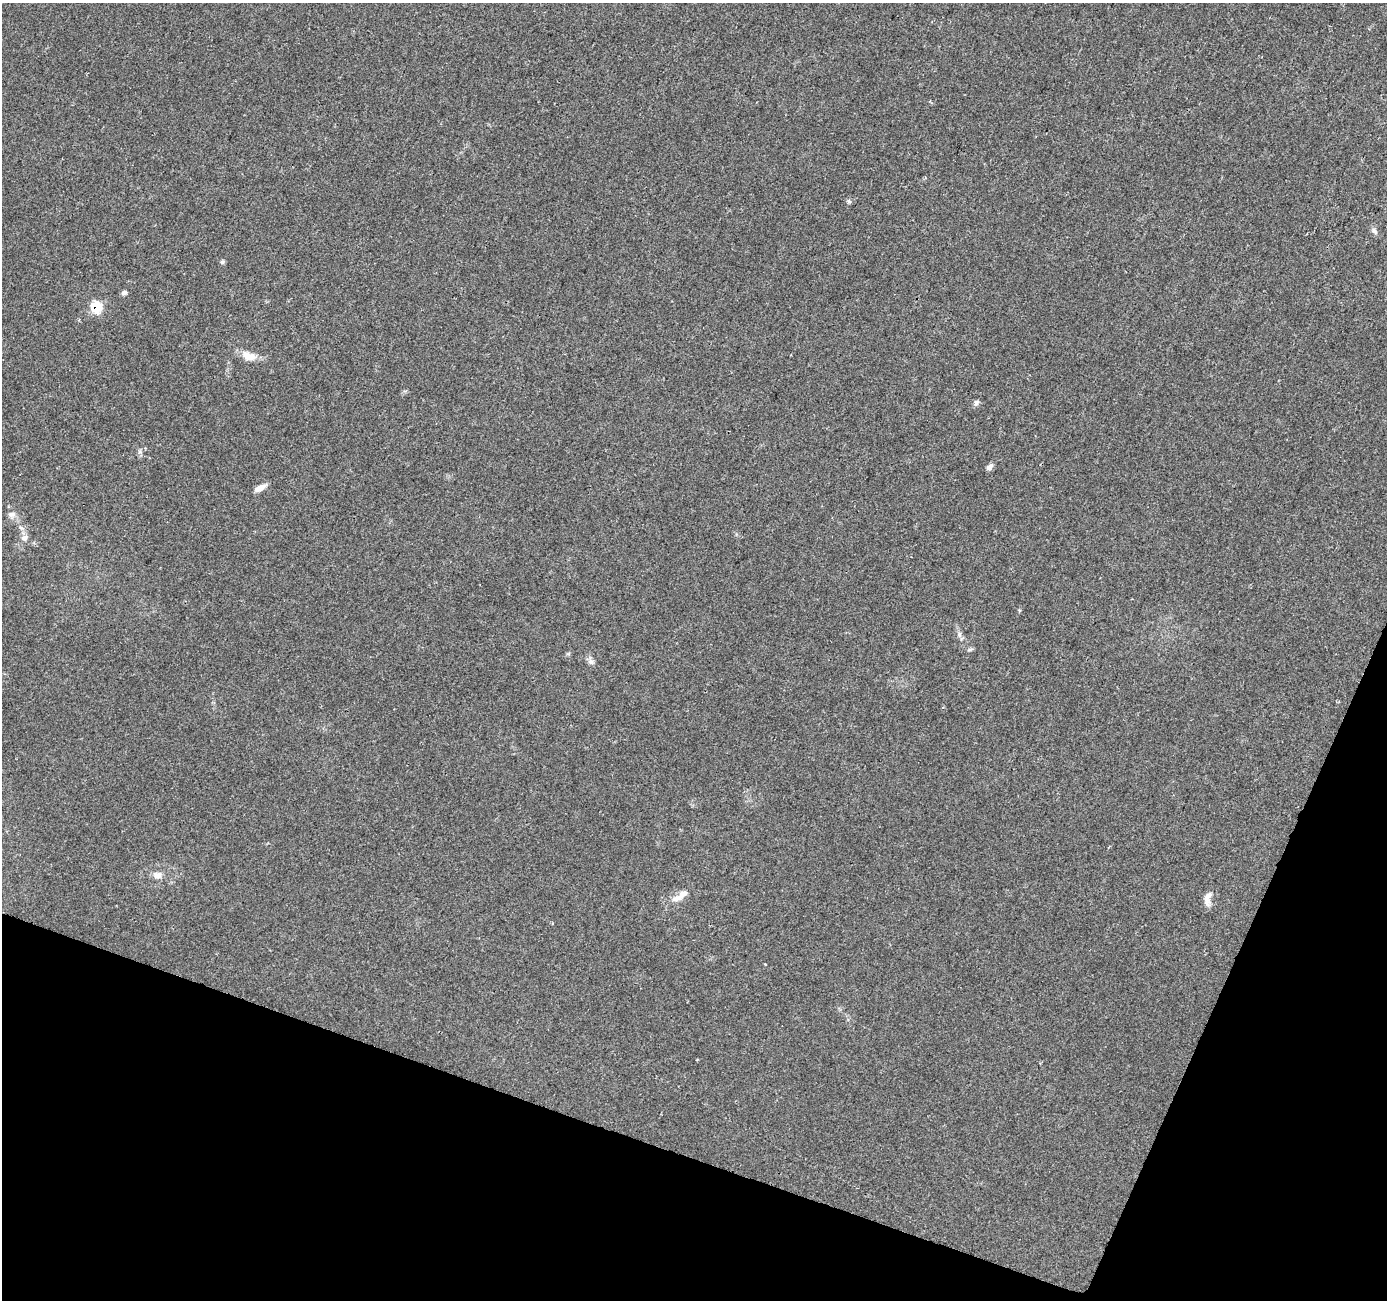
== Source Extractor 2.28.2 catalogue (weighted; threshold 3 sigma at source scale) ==
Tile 15 of 4 x 4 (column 3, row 4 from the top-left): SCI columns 2777-4161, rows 283-1580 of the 5566 x 5698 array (HDU 1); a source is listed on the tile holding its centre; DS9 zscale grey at full resolution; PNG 1389 x 1302 px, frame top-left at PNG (2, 3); no overlay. Shown black and unused: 18% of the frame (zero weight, under 2 of 3 exposures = <1% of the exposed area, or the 3 px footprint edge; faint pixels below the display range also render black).
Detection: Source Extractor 2.28.2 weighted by HDU 2 'WHT'; one run over the whole footprint, this tile lists its part. Background 0.0208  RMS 0.0034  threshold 0.0154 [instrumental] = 3 sigma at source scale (4.5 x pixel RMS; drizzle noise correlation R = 1.50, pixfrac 1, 0.0396/0.0396 arcsec/px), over >= 5 px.
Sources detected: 21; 1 inside a brighter listed object's ellipse — not listed separately; the other 20 listed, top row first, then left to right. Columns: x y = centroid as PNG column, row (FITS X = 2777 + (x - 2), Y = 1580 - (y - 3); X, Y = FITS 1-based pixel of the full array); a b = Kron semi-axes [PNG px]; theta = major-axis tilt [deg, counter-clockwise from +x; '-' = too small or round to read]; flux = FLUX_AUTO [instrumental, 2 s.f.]
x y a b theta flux
849 201 6 5 - 0.6
1375 231 9 6 -39 0.96
222 262 5 5 - 0.62
124 293 6 5 - 0.93
96 307 6 6 - 17
79 320 4 3 - 0.46
249 356 20 11 -21 4.1
976 403 7 5 73 1.1
989 467 9 6 48 1.3
260 488 14 6 26 2.3
12 514 10 7 2 1.3
21 528 9 5 -26 0.92
24 538 9 8 - 1.5
959 635 7 4 72 0.69
970 649 9 3 11 0.59
591 662 9 7 -25 1.1
157 875 10 9 - 2.1
676 898 18 7 16 2.5
1207 898 19 8 73 2.5
765 964 3 2 - 0.27
Overlapping masked pixels (flux is a lower limit): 1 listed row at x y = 96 307